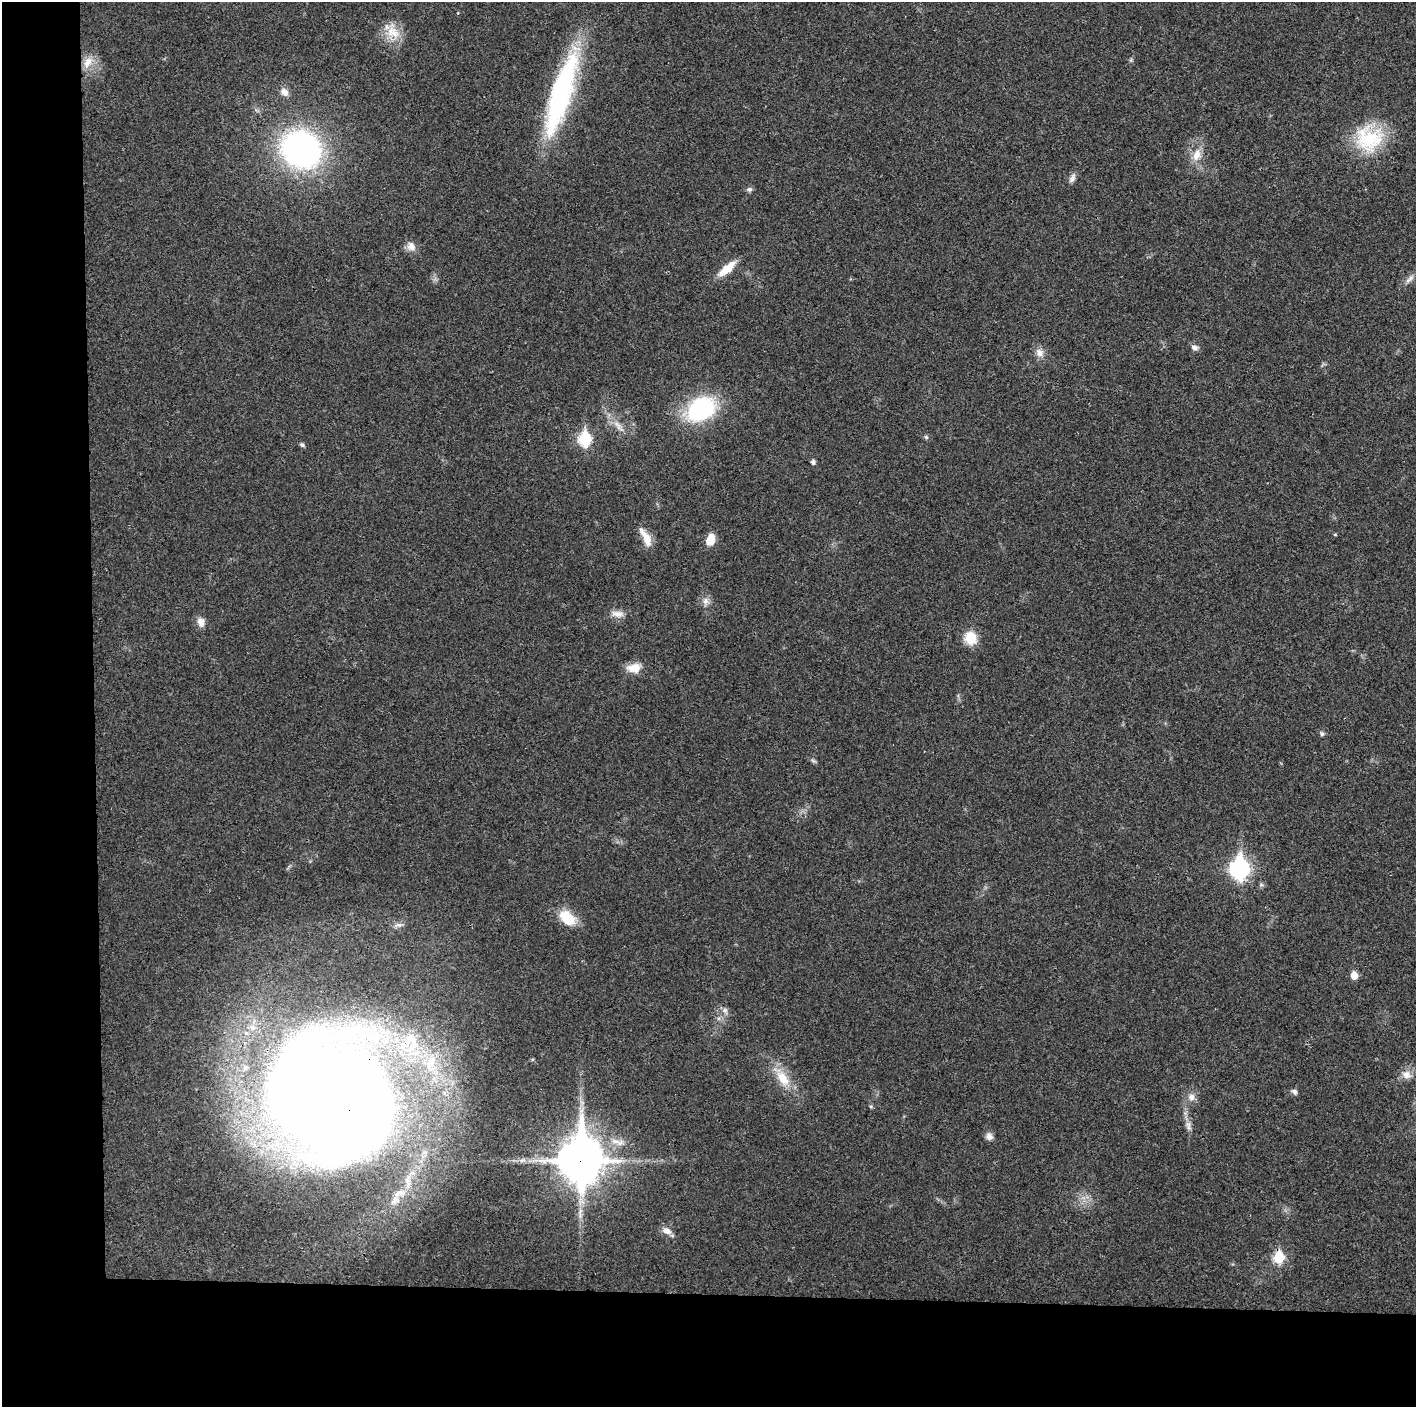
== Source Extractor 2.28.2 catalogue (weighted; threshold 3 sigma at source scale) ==
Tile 7 of 3 x 3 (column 1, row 3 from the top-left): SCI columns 1-1414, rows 6-1410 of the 4243 x 4223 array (HDU 1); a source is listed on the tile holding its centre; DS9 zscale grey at full resolution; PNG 1418 x 1409 px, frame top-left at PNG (2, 2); no overlay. Shown black and unused: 14% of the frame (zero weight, under 3 of 4 exposures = <1% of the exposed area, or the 3 px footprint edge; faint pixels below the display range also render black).
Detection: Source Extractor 2.28.2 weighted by HDU 2 'WHT'; one run over the whole footprint, this tile lists its part. Background 0.0189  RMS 0.0039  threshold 0.0175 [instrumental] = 3 sigma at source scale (4.5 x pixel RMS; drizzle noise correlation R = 1.50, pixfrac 1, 0.05/0.05 arcsec/px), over >= 5 px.
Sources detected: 47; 4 inside a brighter listed object's ellipse — not listed separately; the other 43 listed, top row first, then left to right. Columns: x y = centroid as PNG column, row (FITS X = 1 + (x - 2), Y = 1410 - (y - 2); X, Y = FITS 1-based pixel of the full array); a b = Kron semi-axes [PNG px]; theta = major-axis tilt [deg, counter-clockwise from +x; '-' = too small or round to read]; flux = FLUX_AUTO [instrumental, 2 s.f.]
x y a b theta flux
393 32 22 15 -33 7.5
88 62 17 10 59 5
284 92 11 8 -52 2.6
561 94 100 22 73 72
1369 139 37 33 -4 24
301 149 32 28 -33 120
1196 155 16 10 69 4.7
1072 178 13 7 63 1.7
749 189 7 7 - 1.1
411 246 13 11 -62 2.9
727 269 25 9 41 6.8
1410 278 10 7 47 1.7
1194 347 10 7 -11 1.4
1039 353 12 10 -76 2.8
701 409 30 22 29 42
617 425 15 6 -50 2.8
926 437 6 5 - 0.65
585 439 7 6 - 39
302 445 8 5 -32 0.75
813 462 6 6 - 0.93
1335 535 5 3 - 0.33
646 538 25 8 -62 5.4
710 540 11 8 71 5.9
705 601 10 8 87 2
617 614 18 8 -5 3.1
201 622 11 8 -73 3
970 638 11 10 - 11
634 668 18 11 6 5
1322 734 6 5 - 0.72
1239 869 9 9 - 140
567 918 23 14 -40 9.3
1354 975 6 5 - 5.8
725 1010 8 7 - 1.4
1406 1075 11 11 - 3
783 1078 25 12 -54 8.7
1294 1091 8 6 -39 1.1
1191 1097 11 9 -86 2.5
329 1099 134 119 -50 800
1189 1124 9 7 -67 1.8
989 1136 10 9 - 1.8
580 1160 17 14 89 1300
667 1231 12 9 -28 2.5
1278 1258 7 6 - 26
Overlapping masked pixels (flux is a lower limit): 3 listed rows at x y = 329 1099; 580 1160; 1278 1258